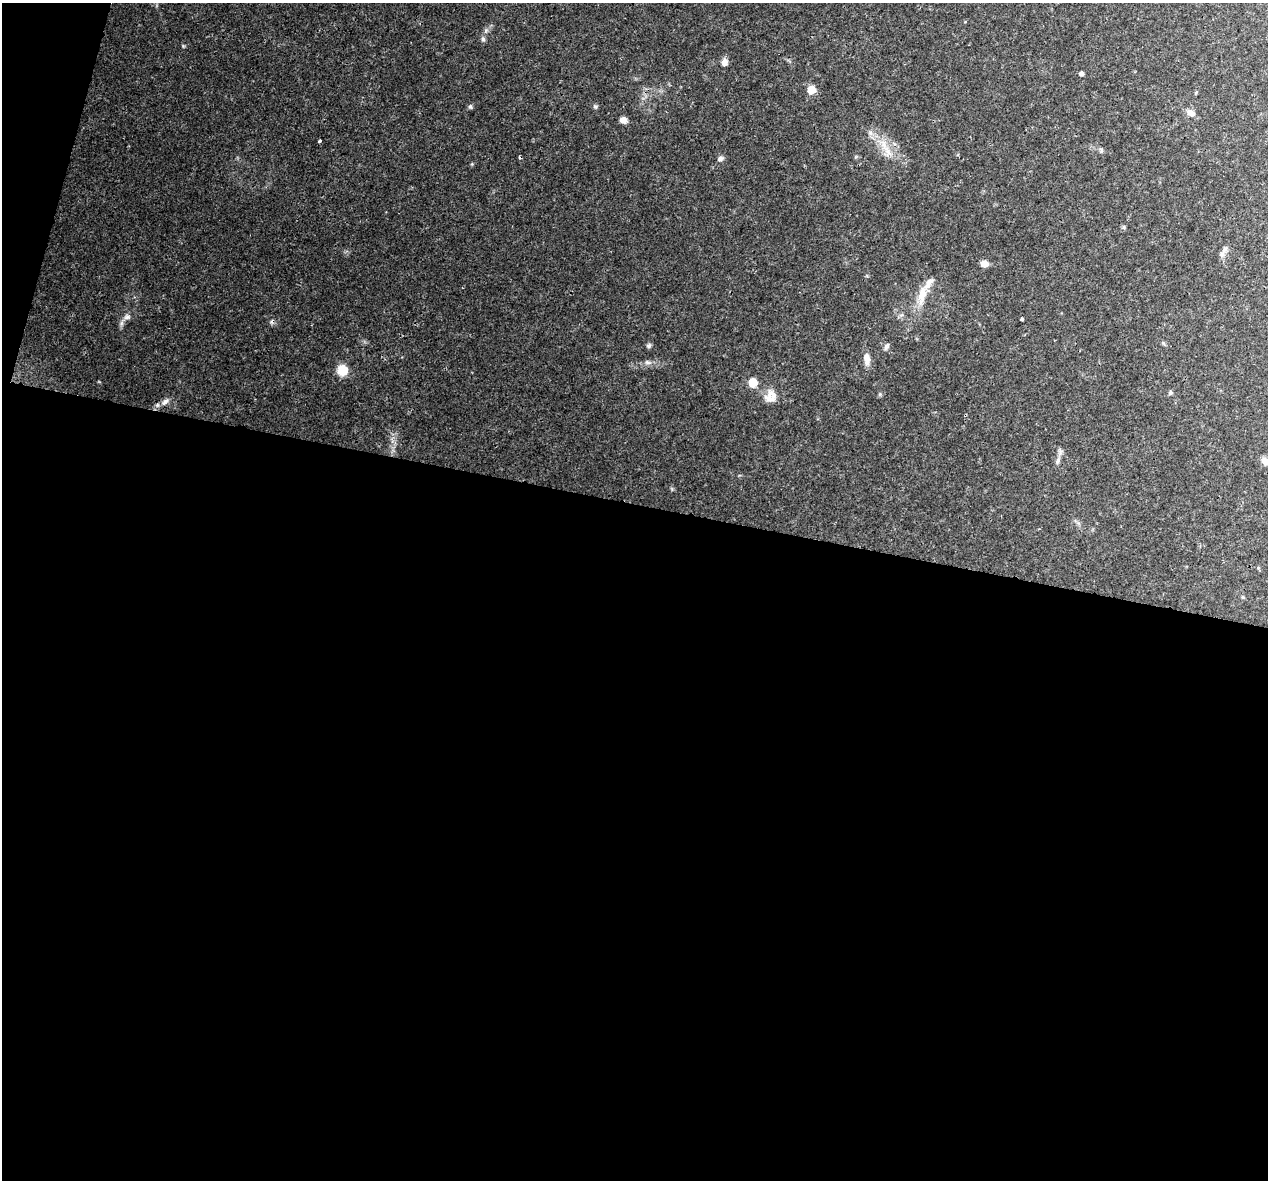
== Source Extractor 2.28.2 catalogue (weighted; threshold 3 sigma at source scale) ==
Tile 13 of 4 x 4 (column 1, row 4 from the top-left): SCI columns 15-1280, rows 279-1456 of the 5100 x 5330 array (HDU 1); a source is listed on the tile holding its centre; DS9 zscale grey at full resolution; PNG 1270 x 1182 px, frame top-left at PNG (2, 3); no overlay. Shown black and unused: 59% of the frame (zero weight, under 3 of 4 exposures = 5% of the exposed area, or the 3 px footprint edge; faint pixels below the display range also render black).
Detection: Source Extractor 2.28.2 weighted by HDU 2 'WHT'; one run over the whole footprint, this tile lists its part. Background 0.0316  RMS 0.0021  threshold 0.00955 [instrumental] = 3 sigma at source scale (4.5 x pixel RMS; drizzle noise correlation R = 1.50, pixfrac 1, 0.0396/0.0396 arcsec/px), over >= 5 px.
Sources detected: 30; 1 cosmic-ray / hot-pixel residue — not listed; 1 inside a brighter listed object's ellipse — not listed separately; the other 28 listed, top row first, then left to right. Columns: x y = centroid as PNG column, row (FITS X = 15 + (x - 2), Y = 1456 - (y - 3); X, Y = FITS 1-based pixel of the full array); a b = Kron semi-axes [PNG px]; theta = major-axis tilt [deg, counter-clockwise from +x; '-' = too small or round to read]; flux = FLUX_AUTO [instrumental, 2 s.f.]
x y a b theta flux
483 39 6 6 - 0.44
725 62 8 7 - 1.1
1081 73 4 4 - 0.64
811 90 6 5 - 5.2
470 107 6 5 - 0.35
595 107 7 5 -67 0.38
1191 113 12 8 -34 1.2
623 120 8 6 -19 1.2
319 141 3 3 - 0.31
883 144 17 7 -80 2.2
1101 150 7 4 90 0.33
720 159 8 7 - 0.61
1222 254 9 7 66 0.87
984 264 8 6 1 1.6
922 294 28 10 79 3.5
127 317 10 7 6 0.88
1022 319 3 3 - 1.2
1163 343 6 4 -45 0.29
649 346 6 6 - 0.43
886 346 11 5 57 0.5
867 359 15 7 -85 1.8
647 362 9 5 -18 0.63
342 370 7 7 - 7.1
753 382 6 6 - 6.4
770 396 18 16 47 2.7
165 402 14 7 42 1.2
1058 461 10 4 72 0.65
1266 461 15 8 -18 1.9
Isophote crosses this tile's border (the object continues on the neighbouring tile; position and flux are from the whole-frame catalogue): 1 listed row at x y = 1266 461